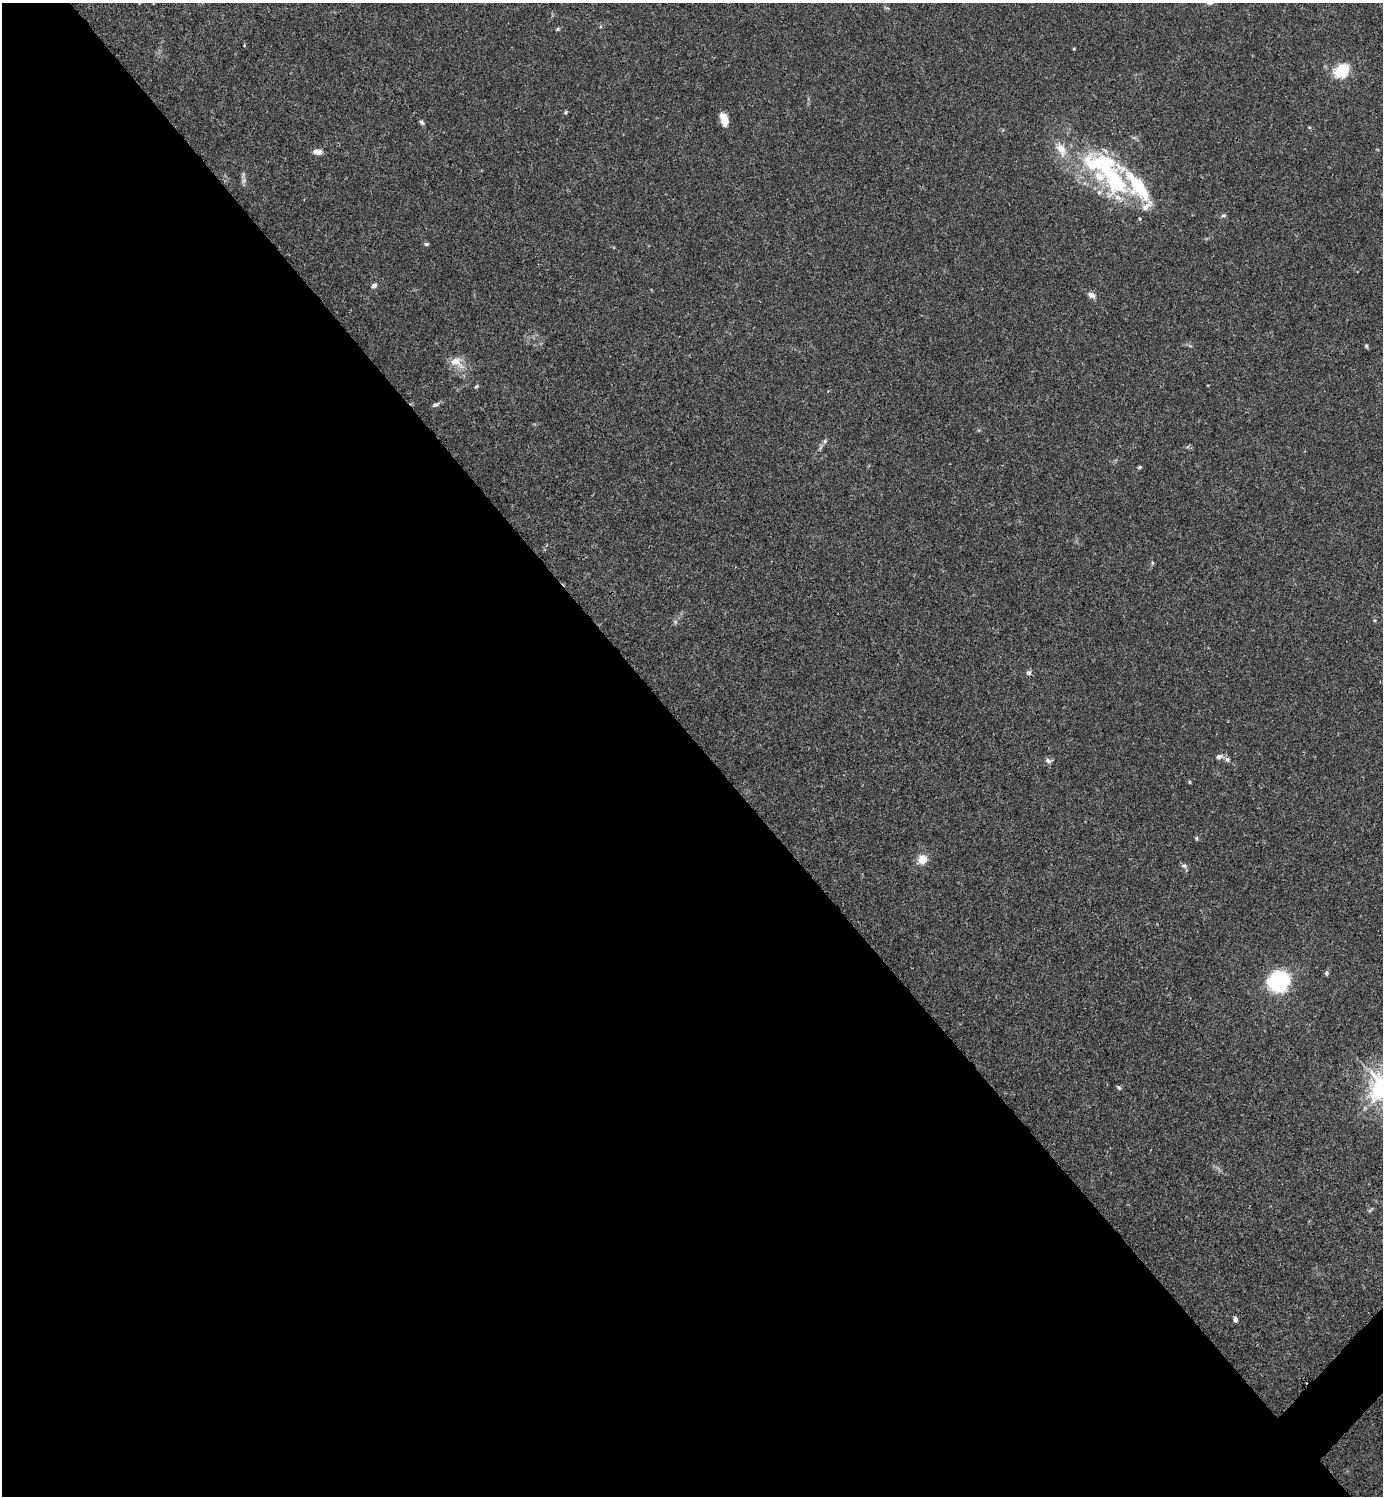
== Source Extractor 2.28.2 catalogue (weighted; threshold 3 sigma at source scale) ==
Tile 9 of 4 x 4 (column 1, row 3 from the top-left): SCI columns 300-1680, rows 1495-2988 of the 5981 x 5982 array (HDU 1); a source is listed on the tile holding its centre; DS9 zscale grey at full resolution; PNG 1385 x 1498 px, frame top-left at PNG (2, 3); no overlay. Shown black and unused: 51% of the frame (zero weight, under 3 of 4 exposures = <1% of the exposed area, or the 3 px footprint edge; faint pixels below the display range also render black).
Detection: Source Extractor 2.28.2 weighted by HDU 2 'WHT'; one run over the whole footprint, this tile lists its part. Background 0.015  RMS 0.0022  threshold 0.00979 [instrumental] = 3 sigma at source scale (4.5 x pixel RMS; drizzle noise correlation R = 1.50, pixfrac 1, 0.05/0.05 arcsec/px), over >= 5 px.
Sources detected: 44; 1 too faint to see at this stretch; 2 inside a brighter object's white glare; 1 cosmic-ray / hot-pixel residue — not listed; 5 inside a brighter listed object's ellipse — not listed separately; the other 35 listed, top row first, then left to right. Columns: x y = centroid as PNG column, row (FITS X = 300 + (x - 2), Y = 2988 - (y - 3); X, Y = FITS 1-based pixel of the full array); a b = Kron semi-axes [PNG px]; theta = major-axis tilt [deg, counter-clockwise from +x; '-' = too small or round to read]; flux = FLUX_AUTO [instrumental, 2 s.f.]
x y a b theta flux
558 29 6 4 89 0.26
244 45 3 3 - 0.19
1074 49 4 3 - 0.22
1342 70 12 9 51 11
565 112 5 3 - 0.25
724 119 14 8 -74 2.3
422 122 6 5 - 0.48
1309 127 5 3 - 0.21
318 152 9 5 -1 1.7
1097 163 45 28 -21 18
1137 184 44 17 -60 14
1118 198 15 8 -25 2.1
1223 215 7 5 3 0.41
426 244 6 5 - 0.33
374 285 6 5 - 0.84
1091 295 11 7 -29 0.96
1366 346 5 5 - 0.31
457 362 22 13 -35 3
476 386 7 4 48 0.32
436 405 10 5 23 0.59
825 441 6 5 - 0.41
1139 467 6 4 22 0.28
1152 563 6 3 72 0.24
1029 672 7 6 - 0.54
1219 757 8 6 24 0.83
1048 761 8 6 -29 0.6
1190 782 5 3 - 0.22
1196 838 5 4 - 0.34
922 859 11 9 41 2.7
1184 866 9 6 -17 0.57
1326 973 6 5 - 0.48
1279 981 21 19 44 19
1119 1088 6 4 -49 0.36
1370 1210 8 4 45 0.33
1235 1319 5 4 - 0.93